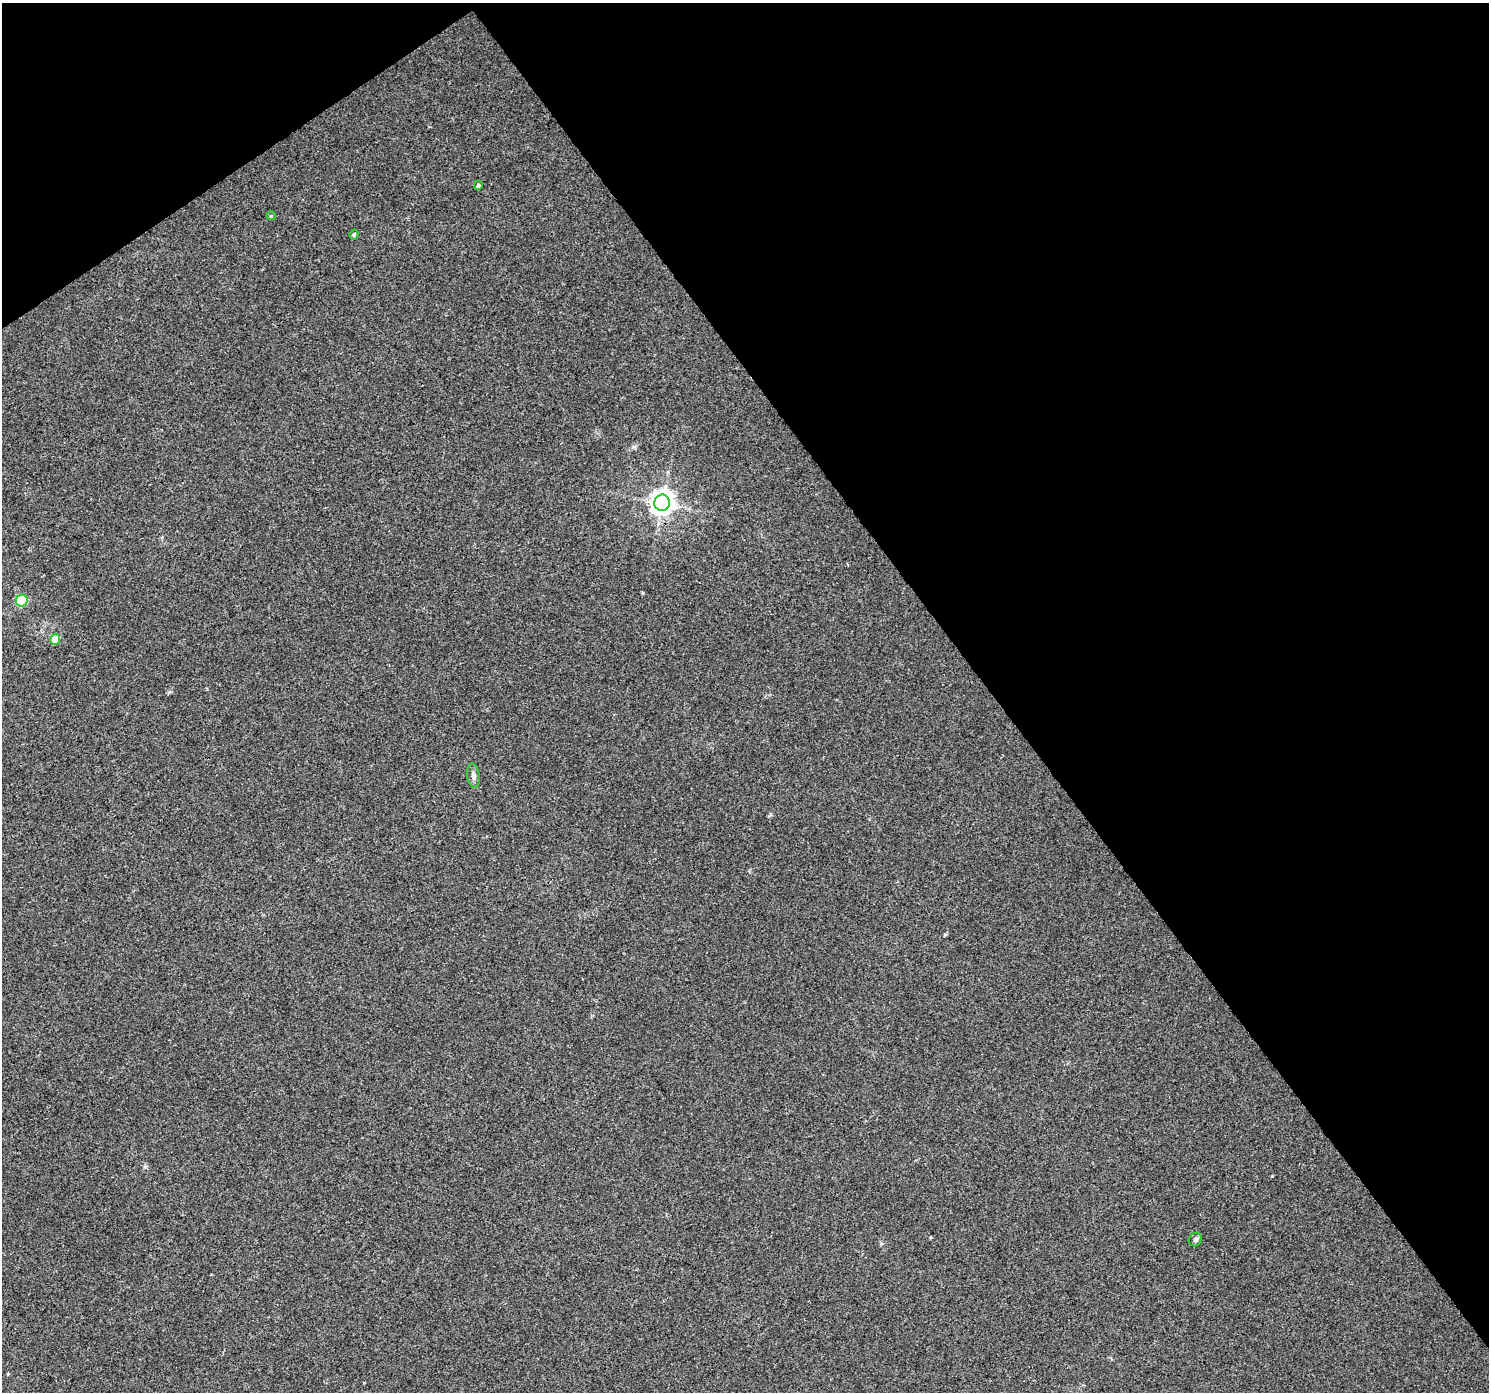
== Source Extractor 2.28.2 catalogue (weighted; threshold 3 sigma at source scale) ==
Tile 3 of 4 x 4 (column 3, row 1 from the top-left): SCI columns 2977-4463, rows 4361-5750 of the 5949 x 5879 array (HDU 1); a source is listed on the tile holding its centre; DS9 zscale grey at full resolution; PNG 1491 x 1394 px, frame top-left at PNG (2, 3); each listed source drawn as its Kron ellipse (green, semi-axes under 4 px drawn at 4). Shown black and unused: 37% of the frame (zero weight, under 3 of 4 exposures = <1% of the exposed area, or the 3 px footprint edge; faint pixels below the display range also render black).
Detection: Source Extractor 2.28.2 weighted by HDU 2 'WHT'; one run over the whole footprint, this tile lists its part. Background 0.0257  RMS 0.003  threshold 0.0135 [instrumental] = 3 sigma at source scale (4.5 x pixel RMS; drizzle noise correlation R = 1.50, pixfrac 1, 0.0396/0.0396 arcsec/px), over >= 5 px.
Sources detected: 8; all 8 listed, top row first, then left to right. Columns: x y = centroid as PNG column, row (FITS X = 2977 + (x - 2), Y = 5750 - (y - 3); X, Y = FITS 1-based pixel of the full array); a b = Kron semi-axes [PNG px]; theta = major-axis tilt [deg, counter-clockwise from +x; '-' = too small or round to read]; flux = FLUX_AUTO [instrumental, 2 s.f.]
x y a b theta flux
478 185 4 4 - 0.59
271 216 5 4 - 0.35
354 235 5 4 - 0.56
662 503 8 7 - 270
22 601 6 5 - 22
55 640 5 5 - 6.4
473 776 12 6 -82 1.2
1195 1240 7 6 - 0.7